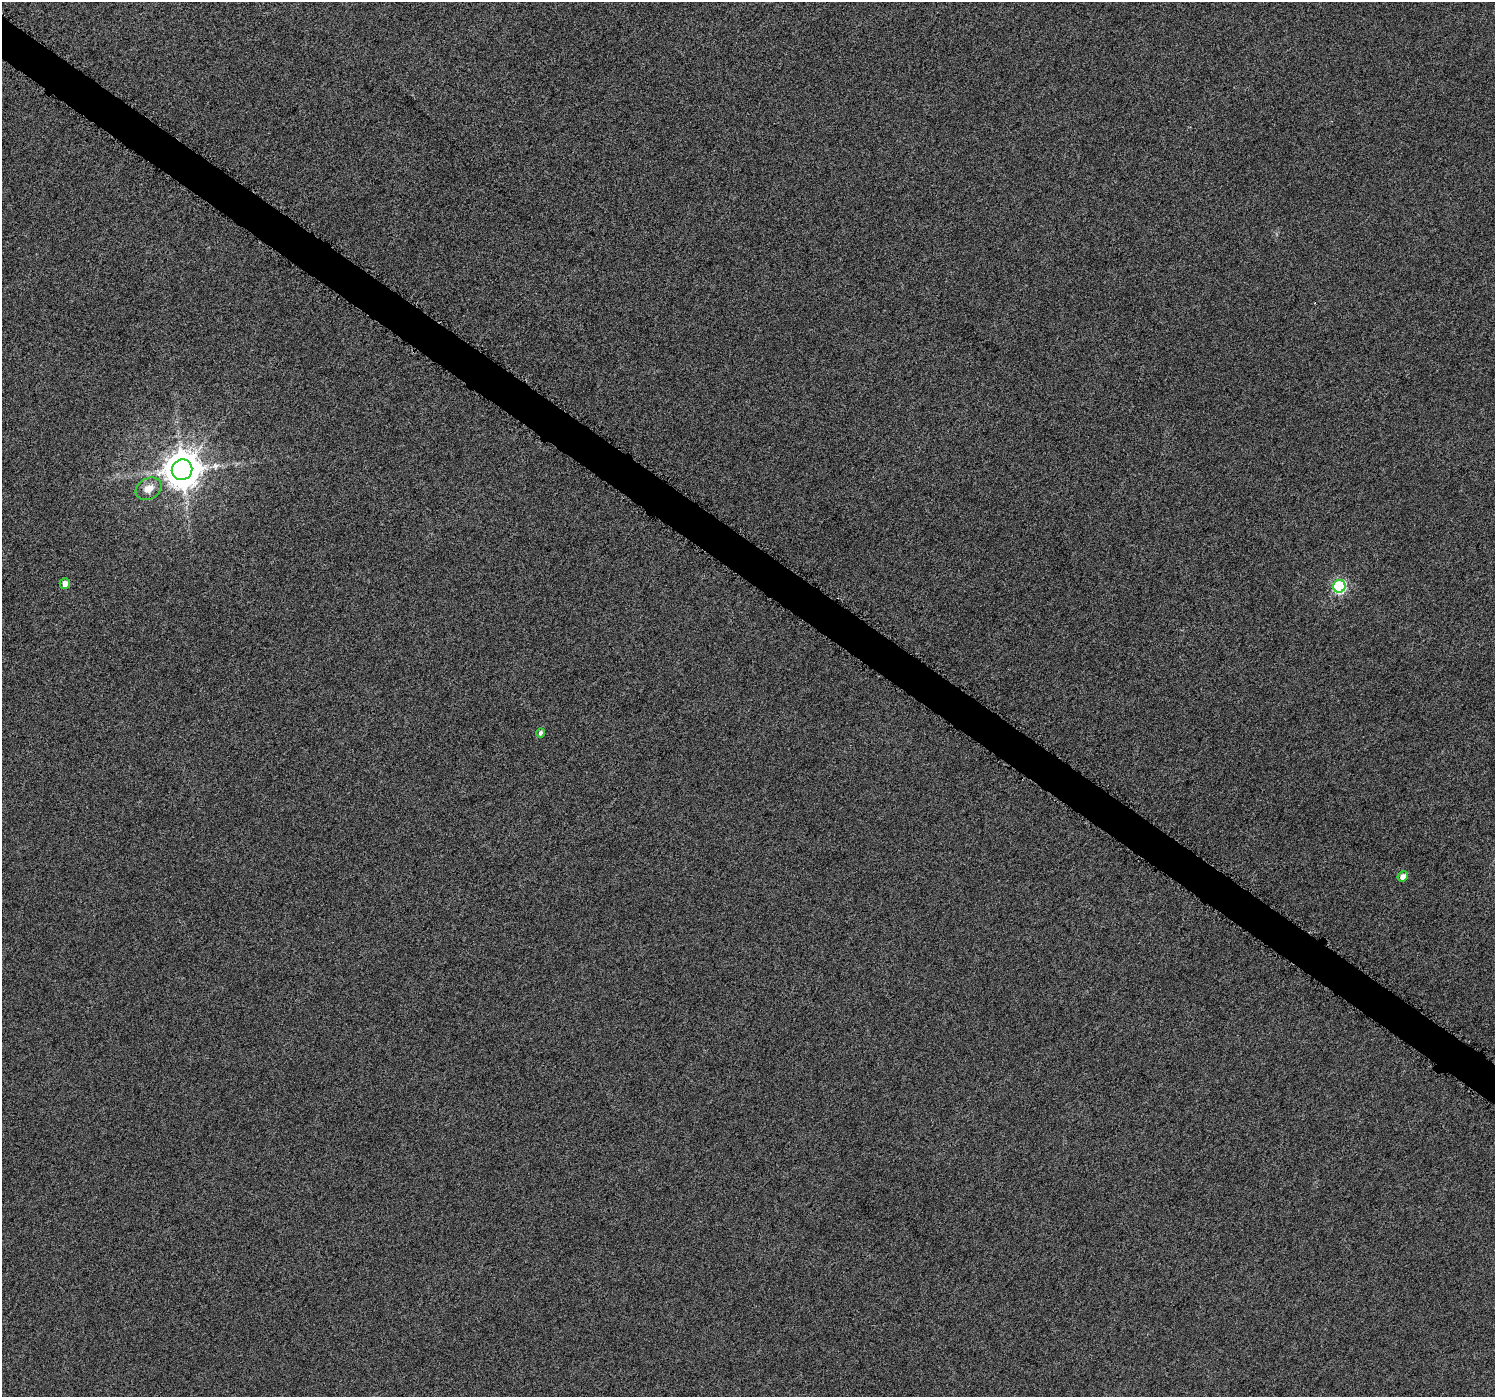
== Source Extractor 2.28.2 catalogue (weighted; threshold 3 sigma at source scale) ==
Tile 11 of 4 x 4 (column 3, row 3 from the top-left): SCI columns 2997-4489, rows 1652-3046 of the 5985 x 6026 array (HDU 1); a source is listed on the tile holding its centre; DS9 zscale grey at full resolution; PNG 1497 x 1399 px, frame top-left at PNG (2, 2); each listed source drawn as its Kron ellipse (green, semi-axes under 4 px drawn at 4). Shown black and unused: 3% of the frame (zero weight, under 3 of 6 exposures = <1% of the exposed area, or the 3 px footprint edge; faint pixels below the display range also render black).
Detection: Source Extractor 2.28.2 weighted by HDU 2 'WHT'; one run over the whole footprint, this tile lists its part. Background 0.00113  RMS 0.0038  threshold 0.0154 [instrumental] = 3 sigma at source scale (4.09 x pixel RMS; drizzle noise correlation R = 1.36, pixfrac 0.8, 0.0396/0.0396 arcsec/px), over >= 5 px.
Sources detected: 6; all 6 listed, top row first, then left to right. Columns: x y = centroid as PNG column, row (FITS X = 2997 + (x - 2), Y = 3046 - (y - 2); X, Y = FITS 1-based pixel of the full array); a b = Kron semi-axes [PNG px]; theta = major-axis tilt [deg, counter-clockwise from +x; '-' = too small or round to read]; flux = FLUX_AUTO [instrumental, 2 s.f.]
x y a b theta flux
182 470 10 10 - 900
149 489 13 10 30 4
65 584 5 5 - 2.5
1339 586 6 6 - 48
541 733 5 4 - 0.99
1403 877 5 5 - 2.2